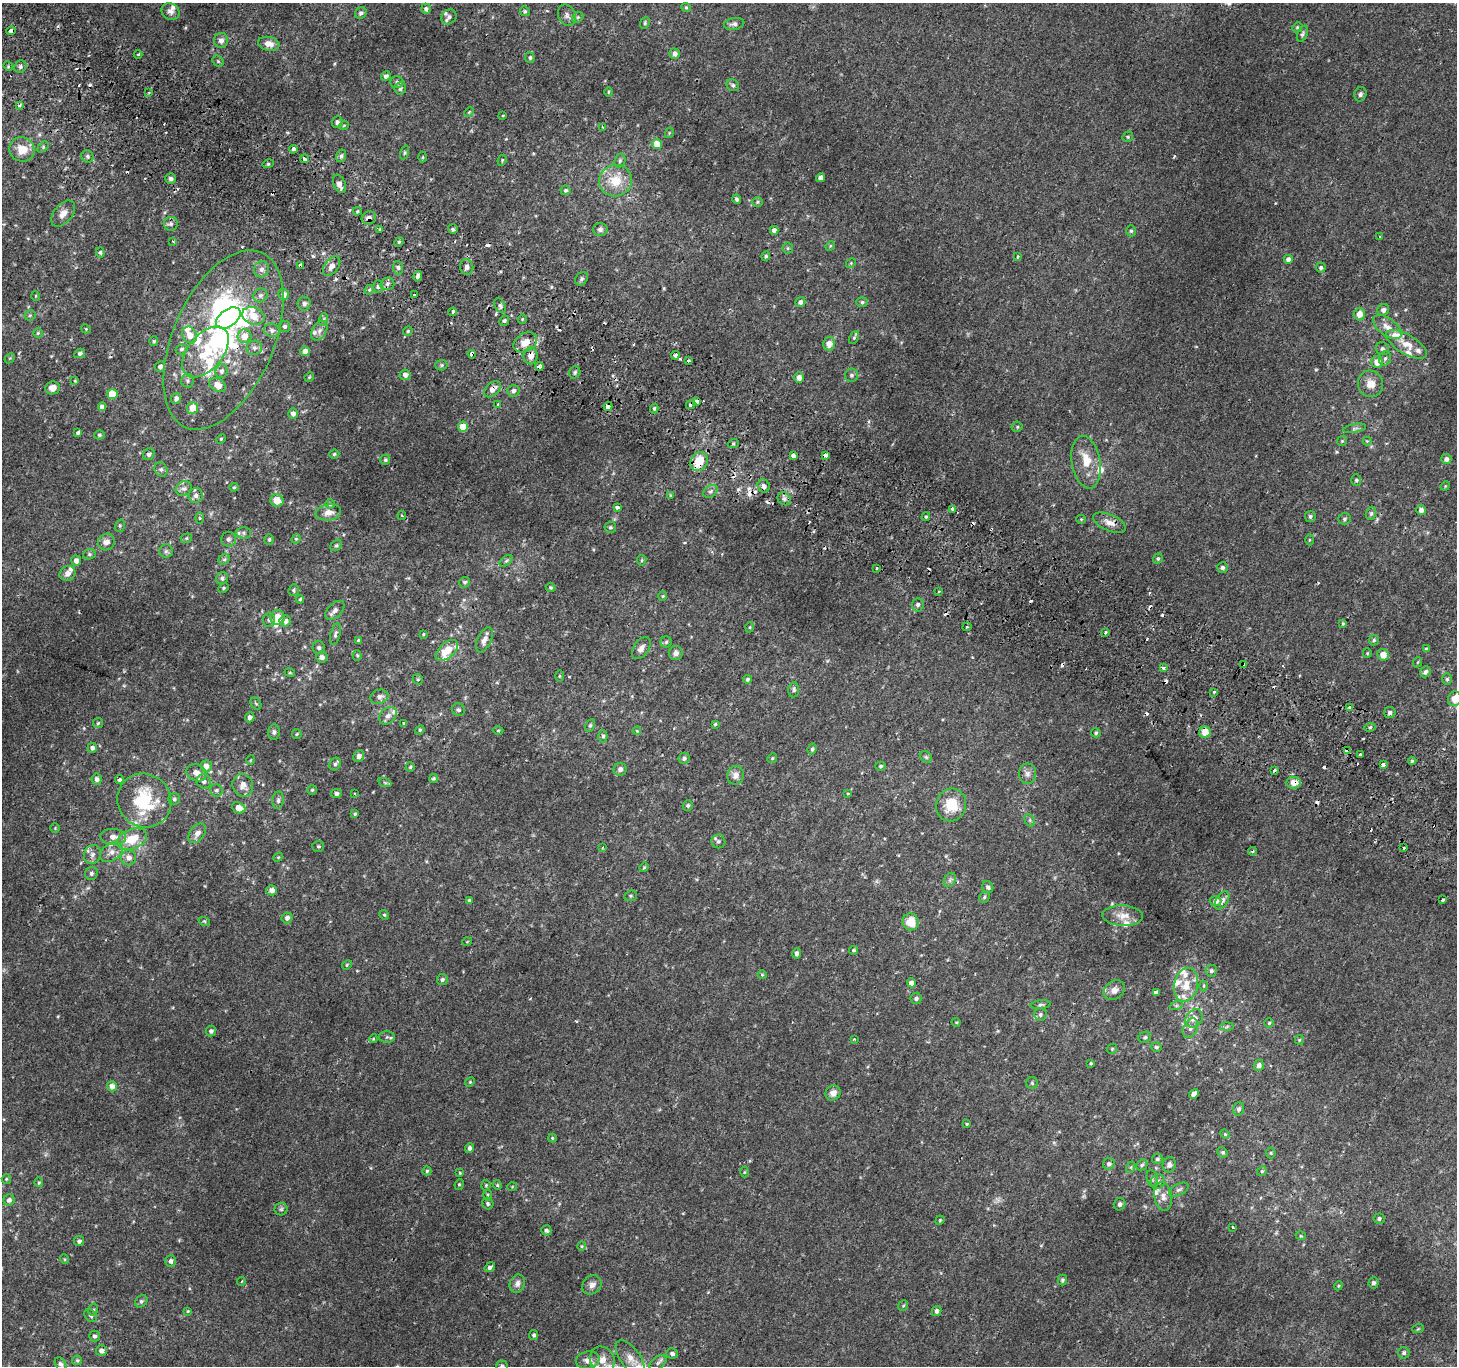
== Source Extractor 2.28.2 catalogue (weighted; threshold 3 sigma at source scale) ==
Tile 11 of 4 x 4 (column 3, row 3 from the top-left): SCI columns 2939-4393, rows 1659-3022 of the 5869 x 5977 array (HDU 1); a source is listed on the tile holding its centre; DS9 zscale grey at full resolution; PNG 1459 x 1368 px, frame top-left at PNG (2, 3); each listed source drawn as its Kron ellipse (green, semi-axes under 4 px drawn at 4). Shown black and unused: <1% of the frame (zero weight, under 2 of 3 exposures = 2% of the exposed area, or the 3 px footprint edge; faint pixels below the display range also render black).
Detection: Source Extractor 2.28.2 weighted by HDU 2 'WHT'; one run over the whole footprint, this tile lists its part. Background 0.00223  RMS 0.0023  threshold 0.0105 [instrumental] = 3 sigma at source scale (4.5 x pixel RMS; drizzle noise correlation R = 1.50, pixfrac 1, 0.0396/0.0396 arcsec/px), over >= 5 px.
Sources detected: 524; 3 inside a brighter object's white glare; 35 cosmic-ray / hot-pixel residue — neither listed nor drawn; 34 inside a brighter listed object's ellipse — not listed separately; the other 452 listed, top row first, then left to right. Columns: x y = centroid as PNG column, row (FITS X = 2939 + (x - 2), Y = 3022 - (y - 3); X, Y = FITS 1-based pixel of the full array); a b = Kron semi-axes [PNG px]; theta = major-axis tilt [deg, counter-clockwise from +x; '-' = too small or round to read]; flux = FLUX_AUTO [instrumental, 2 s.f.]
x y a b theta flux
686 7 5 4 - 0.28
426 9 5 4 - 0.53
170 11 9 8 - 0.93
525 11 5 4 - 0.34
361 13 6 5 - 0.56
567 15 11 8 -65 1
449 17 8 7 - 0.8
578 17 6 4 44 0.33
645 23 6 4 71 0.32
734 24 10 6 10 0.86
1297 27 5 4 - 0.32
11 31 4 3 - 7.1
1302 34 8 5 68 0.48
221 40 7 7 - 1.1
269 44 11 7 -11 2
138 54 4 3 - 0.26
674 54 5 5 - 0.81
530 58 5 4 - 0.43
218 61 6 5 - 0.35
8 66 5 4 - 0.24
20 67 6 5 - 0.55
386 76 5 4 - 0.65
397 82 6 5 - 0.48
733 85 7 5 -34 0.51
400 88 6 6 - 0.62
149 92 3 2 - 0.29
608 92 4 3 - 0.2
1360 94 7 6 - 0.6
20 105 4 3 - 0.36
469 112 5 3 - 0.23
503 116 3 3 - 0.82
337 122 6 5 - 0.69
344 125 5 3 - 0.18
603 127 4 3 - 0.26
669 133 5 3 - 0.2
1128 137 5 5 - 0.35
657 144 5 5 - 3.5
43 147 6 4 47 0.37
22 149 13 12 - 3.6
293 149 4 3 - 1.7
404 153 7 3 72 0.28
87 156 6 5 - 0.5
341 156 6 5 - 0.47
423 157 5 3 - 0.24
305 159 4 3 - 1.6
502 160 5 3 - 0.24
620 161 7 5 70 0.5
268 164 5 3 - 0.26
821 178 4 4 - 1.3
170 179 5 5 - 0.65
616 181 16 15 - 5.1
339 184 10 6 -67 1.3
565 190 5 5 - 0.41
737 199 5 4 - 0.52
757 202 5 5 - 0.34
357 211 4 4 - 0.27
63 214 15 9 51 1.7
369 218 7 6 - 1
171 224 7 7 - 0.65
453 229 5 4 - 0.47
600 229 7 6 - 0.71
379 230 3 3 - 1.4
774 230 4 4 - 1
1131 231 5 5 - 0.41
1380 237 3 3 - 0.23
173 241 3 3 - 0.28
399 242 5 4 - 0.37
830 246 5 4 - 0.25
788 248 5 5 - 0.38
100 252 5 4 - 0.36
766 256 5 4 - 0.41
1018 256 3 3 - 0.37
1288 259 5 5 - 0.9
851 263 5 4 - 0.25
301 265 4 3 - 8.3
332 266 11 6 52 1.3
467 267 8 6 -76 0.76
1321 267 5 5 - 0.51
398 268 7 5 -85 0.57
262 269 8 7 - 0.98
418 276 5 4 - 0.8
582 279 7 6 - 0.49
387 284 7 6 - 0.65
378 287 6 5 - 0.55
369 290 5 4 - 0.35
284 294 6 5 - 1.3
260 295 7 6 - 0.79
414 295 3 3 - 0.88
36 296 5 3 - 0.18
800 302 5 4 - 0.71
862 302 6 5 - 0.44
304 304 7 6 - 0.7
500 306 8 5 -62 0.57
1383 310 6 5 - 0.9
453 312 4 3 - 2.3
1359 314 6 5 - 2.2
30 315 5 5 - 0.37
253 316 11 8 -19 3.2
228 318 14 8 36 25
324 319 6 4 72 0.4
522 319 5 3 - 0.21
504 321 5 4 - 0.52
285 327 5 5 - 0.53
1387 327 17 8 -37 2.3
86 329 5 3 - 0.21
272 330 8 6 -13 0.86
319 331 10 7 61 1
408 331 5 4 - 0.29
38 333 5 4 - 0.31
190 335 9 7 -59 1.9
245 336 7 7 - 2.5
854 338 7 4 63 0.38
223 340 95 50 66 63
154 341 5 4 - 0.34
525 342 12 9 30 3
829 344 6 6 - 1.9
1407 344 23 9 -31 3.4
254 348 8 7 - 0.81
181 349 6 5 - 0.48
1382 349 7 6 - 0.66
305 351 5 4 - 1.3
205 352 30 17 50 8.2
80 353 5 4 - 0.53
472 354 4 4 - 1.1
675 355 4 3 - 1.3
531 356 8 7 - 1.8
10 358 6 4 43 0.27
1385 358 7 5 73 0.58
688 361 3 2 - 0.41
1377 362 6 5 - 2.4
441 365 6 5 - 0.41
539 366 4 4 - 1.4
160 367 5 5 - 0.84
221 371 7 6 - 0.76
575 372 6 5 - 0.42
405 375 5 5 - 1.2
851 375 6 6 - 0.57
309 377 5 4 - 0.23
799 377 5 4 - 0.92
75 381 4 3 - 0.2
188 381 7 6 - 0.55
1370 384 13 12 - 2.3
217 385 9 6 -32 2.1
52 388 7 6 - 1.7
492 389 10 6 41 1.6
513 391 6 6 - 0.78
112 394 5 5 - 5.7
176 398 5 4 - 0.79
696 401 3 3 - 16
498 404 4 4 - 0.3
691 405 5 3 - 2
102 407 4 4 - 1
608 407 4 4 - 1.8
192 408 6 5 - 2.5
654 409 5 3 - 0.4
293 414 5 5 - 1.1
463 427 5 5 - 3.4
1017 427 5 5 - 0.37
1355 428 12 3 10 0.48
78 433 4 3 - 0.5
99 435 5 4 - 0.37
221 439 5 4 - 0.28
1342 441 5 4 - 0.28
1367 441 4 4 - 0.19
733 444 5 3 - 0.29
149 454 6 5 - 0.6
334 454 5 4 - 0.36
825 455 3 3 - 2
793 456 4 3 - 2.5
1446 459 5 5 - 0.85
385 460 5 5 - 0.36
699 462 10 8 56 5.7
1086 462 27 14 -80 4.9
161 469 7 6 - 0.61
1356 480 5 5 - 0.37
764 486 7 6 - 0.93
1445 486 5 4 - 0.22
234 487 4 4 - 0.23
184 489 8 6 31 0.75
710 491 8 5 34 0.56
196 495 7 7 - 0.91
670 495 4 4 - 0.23
784 499 7 6 - 0.73
277 501 7 6 - 3
330 504 5 5 - 0.39
618 507 3 3 - 1.3
953 509 3 3 - 8
1421 510 5 5 - 0.94
328 512 13 8 7 1.7
1371 513 7 5 74 0.46
402 516 4 4 - 0.45
1310 516 5 5 - 0.44
926 517 4 4 - 0.27
200 518 5 3 - 0.23
1081 519 5 4 - 0.24
1345 519 6 5 - 0.48
1109 523 17 8 -24 1.7
120 526 6 5 - 0.4
610 527 6 5 - 0.38
244 533 7 6 - 0.53
186 538 6 4 22 0.33
228 539 7 7 - 0.7
269 539 5 4 - 0.4
296 539 5 4 - 0.29
1309 540 5 3 - 0.22
106 542 9 8 - 1.3
336 545 6 4 46 0.43
166 551 7 6 - 0.58
89 554 6 5 - 0.39
224 559 6 5 - 0.4
1158 559 5 4 - 0.33
642 560 5 4 - 0.31
76 561 5 5 - 1.4
506 561 7 4 36 0.37
1222 567 5 5 - 0.61
876 568 3 3 - 1.5
67 573 8 7 - 1.1
222 578 6 5 - 0.62
465 582 5 5 - 0.42
551 587 5 4 - 0.32
223 588 5 4 - 0.27
294 590 6 5 - 0.41
939 591 3 2 - 0.22
663 596 5 4 - 0.24
300 599 4 4 - 0.32
918 605 7 6 - 0.62
335 610 12 7 45 1
278 617 7 7 - 2.9
269 620 7 6 - 0.46
285 621 6 5 - 1.1
1343 623 4 3 - 0.24
750 627 5 3 - 0.22
967 627 4 3 - 0.24
1106 633 3 3 - 1.2
335 634 11 5 75 0.61
423 634 4 3 - 0.23
358 640 3 3 - 0.33
484 640 13 7 65 1.6
1374 640 5 5 - 0.35
666 642 5 5 - 0.41
319 648 6 6 - 0.58
641 648 12 7 56 1.2
1426 649 4 4 - 0.42
447 650 13 7 41 4
676 653 7 7 - 1.1
1367 653 5 4 - 0.27
357 655 5 4 - 0.27
1383 655 6 5 - 2.2
322 657 5 5 - 0.75
1418 662 5 3 - 0.2
1244 665 3 3 - 1.4
1163 668 3 3 - 1
1425 672 6 5 - 0.76
290 673 5 3 - 0.21
559 676 5 3 - 0.22
418 679 5 5 - 0.31
747 679 4 4 - 0.4
1447 679 6 5 - 0.41
794 690 7 5 85 0.56
1214 692 3 3 - 2.2
379 697 9 7 18 1
1455 699 7 6 - 2.5
256 704 6 5 - 0.35
1349 707 3 3 - 0.77
458 710 7 6 - 0.49
1390 712 6 5 - 0.65
388 716 10 7 44 1.1
250 717 5 4 - 0.8
98 723 5 5 - 0.33
404 724 4 4 - 0.92
715 724 4 4 - 0.28
590 725 7 4 63 0.41
1370 727 5 3 - 0.27
420 730 5 4 - 0.31
498 730 5 3 - 0.23
637 731 4 4 - 0.22
274 732 7 6 - 0.56
1205 732 6 5 - 2.9
1096 733 5 4 - 0.39
297 734 5 4 - 0.26
603 736 6 4 -89 0.51
92 748 5 4 - 0.73
812 749 5 4 - 0.44
1347 751 4 3 - 7.5
1360 755 3 3 - 1.1
359 756 6 5 - 0.95
926 757 6 5 - 0.39
684 758 6 5 - 0.63
772 758 5 4 - 0.27
251 760 5 3 - 0.17
1412 761 4 4 - 0.3
335 764 6 5 - 0.54
1383 764 4 3 - 2
206 766 6 6 - 1.6
880 766 5 4 - 0.4
410 767 4 4 - 0.32
620 769 6 6 - 0.81
1274 770 3 3 - 2.1
196 773 10 8 -24 1.7
1027 774 10 8 -89 0.96
736 775 9 8 - 1.4
433 778 4 4 - 0.38
97 779 5 5 - 0.66
119 779 4 4 - 0.68
204 781 7 7 - 0.87
385 783 7 4 -19 0.37
1293 783 7 6 - 2
243 785 11 10 - 1.9
216 790 6 6 - 0.55
312 790 5 4 - 0.3
336 793 5 4 - 0.62
354 793 3 2 - 0.2
848 794 4 2 - 0.22
174 799 6 6 - 0.51
144 800 28 26 -41 13
278 800 9 5 83 0.64
951 805 16 15 - 6
688 806 5 5 - 0.44
239 808 7 5 -23 2
355 814 4 3 - 0.34
1030 820 6 4 -62 0.35
55 828 5 4 - 0.22
197 833 11 7 54 1.4
113 837 13 8 -4 1.9
132 839 16 10 21 5.6
718 841 7 7 - 0.66
318 846 5 5 - 0.39
602 848 4 3 - 0.24
1404 848 3 3 - 0.41
1253 851 4 3 - 0.35
111 852 13 8 33 1.6
92 855 10 8 66 1.2
278 857 5 4 - 0.23
128 858 7 7 - 1.3
644 867 5 4 - 0.27
91 873 7 6 - 0.69
950 880 8 5 60 0.61
988 887 6 5 - 0.55
272 890 5 5 - 1.3
631 896 6 5 - 0.35
984 897 6 5 - 0.41
1222 900 10 6 59 1
1443 900 3 3 - 1.8
469 901 3 3 - 0.38
1215 901 6 5 - 1.1
384 915 5 4 - 0.31
1123 916 20 10 -3 2.6
287 918 5 5 - 0.81
204 921 6 3 -18 0.26
911 922 8 8 - 4
467 942 5 3 - 0.17
853 950 4 4 - 0.36
796 953 5 4 - 0.71
347 965 5 4 - 0.26
1211 971 6 5 - 0.63
762 975 5 4 - 0.25
442 980 5 5 - 0.53
911 983 4 4 - 1.5
1186 985 17 12 77 4.1
1204 986 5 3 - 0.26
1114 990 11 9 38 1.6
1156 993 4 3 - 9.3
916 998 5 5 - 0.5
1041 1005 10 4 6 0.53
1176 1006 6 4 19 0.43
1040 1014 6 6 - 0.56
1194 1018 10 8 48 1.7
956 1022 4 3 - 0.19
1269 1023 4 4 - 0.3
1227 1026 6 4 3 0.38
1190 1028 10 7 64 0.99
211 1031 5 5 - 0.63
387 1037 8 5 1 0.45
1145 1037 6 5 - 0.48
373 1039 4 3 - 0.22
854 1039 3 3 - 0.32
1299 1040 5 4 - 0.25
1156 1047 5 4 - 0.42
1112 1049 5 4 - 0.3
1091 1063 3 3 - 0.23
1259 1065 6 5 - 0.94
470 1082 5 4 - 0.25
1032 1083 6 6 - 0.41
112 1086 5 5 - 1.8
833 1093 8 7 - 1.3
1194 1094 5 4 - 1.1
1239 1109 7 5 72 0.53
967 1124 3 3 - 0.23
1225 1134 5 4 - 0.25
552 1138 4 4 - 0.21
469 1148 5 4 - 0.69
1223 1152 5 4 - 0.34
1271 1153 5 5 - 0.28
1157 1159 5 5 - 0.43
1109 1164 6 5 - 0.63
1142 1165 6 5 - 0.38
1169 1165 8 6 75 0.73
1131 1167 6 3 72 0.29
427 1171 4 4 - 0.29
1262 1171 5 4 - 0.32
744 1172 5 3 - 0.22
460 1173 4 4 - 0.24
1152 1178 8 5 -81 0.49
6 1179 5 4 - 0.25
39 1182 5 4 - 0.28
1158 1182 7 7 - 0.8
459 1184 5 4 - 0.32
486 1185 5 4 - 0.31
497 1185 4 4 - 0.25
512 1187 5 3 - 0.2
1179 1190 10 5 28 0.66
488 1195 5 4 - 0.29
1163 1196 14 9 -81 1.7
9 1200 6 5 - 0.74
488 1204 6 5 - 0.48
1120 1204 6 5 - 0.77
281 1209 6 6 - 0.49
1379 1219 5 5 - 0.45
940 1220 5 3 - 0.25
1233 1227 3 3 - 0.25
546 1230 5 5 - 0.47
1301 1236 5 3 - 0.21
79 1241 5 5 - 0.61
582 1246 4 4 - 0.26
64 1259 5 3 - 0.24
170 1261 6 5 - 0.72
490 1267 6 4 35 0.63
1062 1280 5 4 - 0.44
241 1281 4 3 - 0.25
517 1283 9 7 66 1.1
1373 1283 5 5 - 0.57
592 1285 10 8 48 1.2
1338 1286 5 3 - 0.23
141 1301 7 5 45 0.52
903 1306 6 4 53 0.31
93 1310 6 5 - 0.43
188 1311 4 4 - 0.22
937 1311 5 4 - 0.7
91 1316 7 5 -43 0.47
1418 1329 6 3 18 0.22
534 1335 5 4 - 0.45
95 1336 5 5 - 0.55
101 1351 5 5 - 1
672 1353 6 5 - 0.76
1404 1353 6 5 - 0.44
630 1358 20 10 -54 2.4
77 1360 5 4 - 0.28
588 1360 12 8 10 1.5
602 1360 13 12 - 2.8
658 1363 10 6 39 0.74
60 1364 7 5 -55 0.52
502 1366 6 6 - 0.55
Overlapping masked pixels (flux is a lower limit): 18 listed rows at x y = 11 31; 305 159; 170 179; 369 218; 301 265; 223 340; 472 354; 531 356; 539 366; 492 389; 696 401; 691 405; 608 407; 825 455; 699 462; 1244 665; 1347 751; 1293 783
Isophote crosses this tile's border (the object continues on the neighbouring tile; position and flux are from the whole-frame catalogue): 2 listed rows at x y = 1455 699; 502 1366